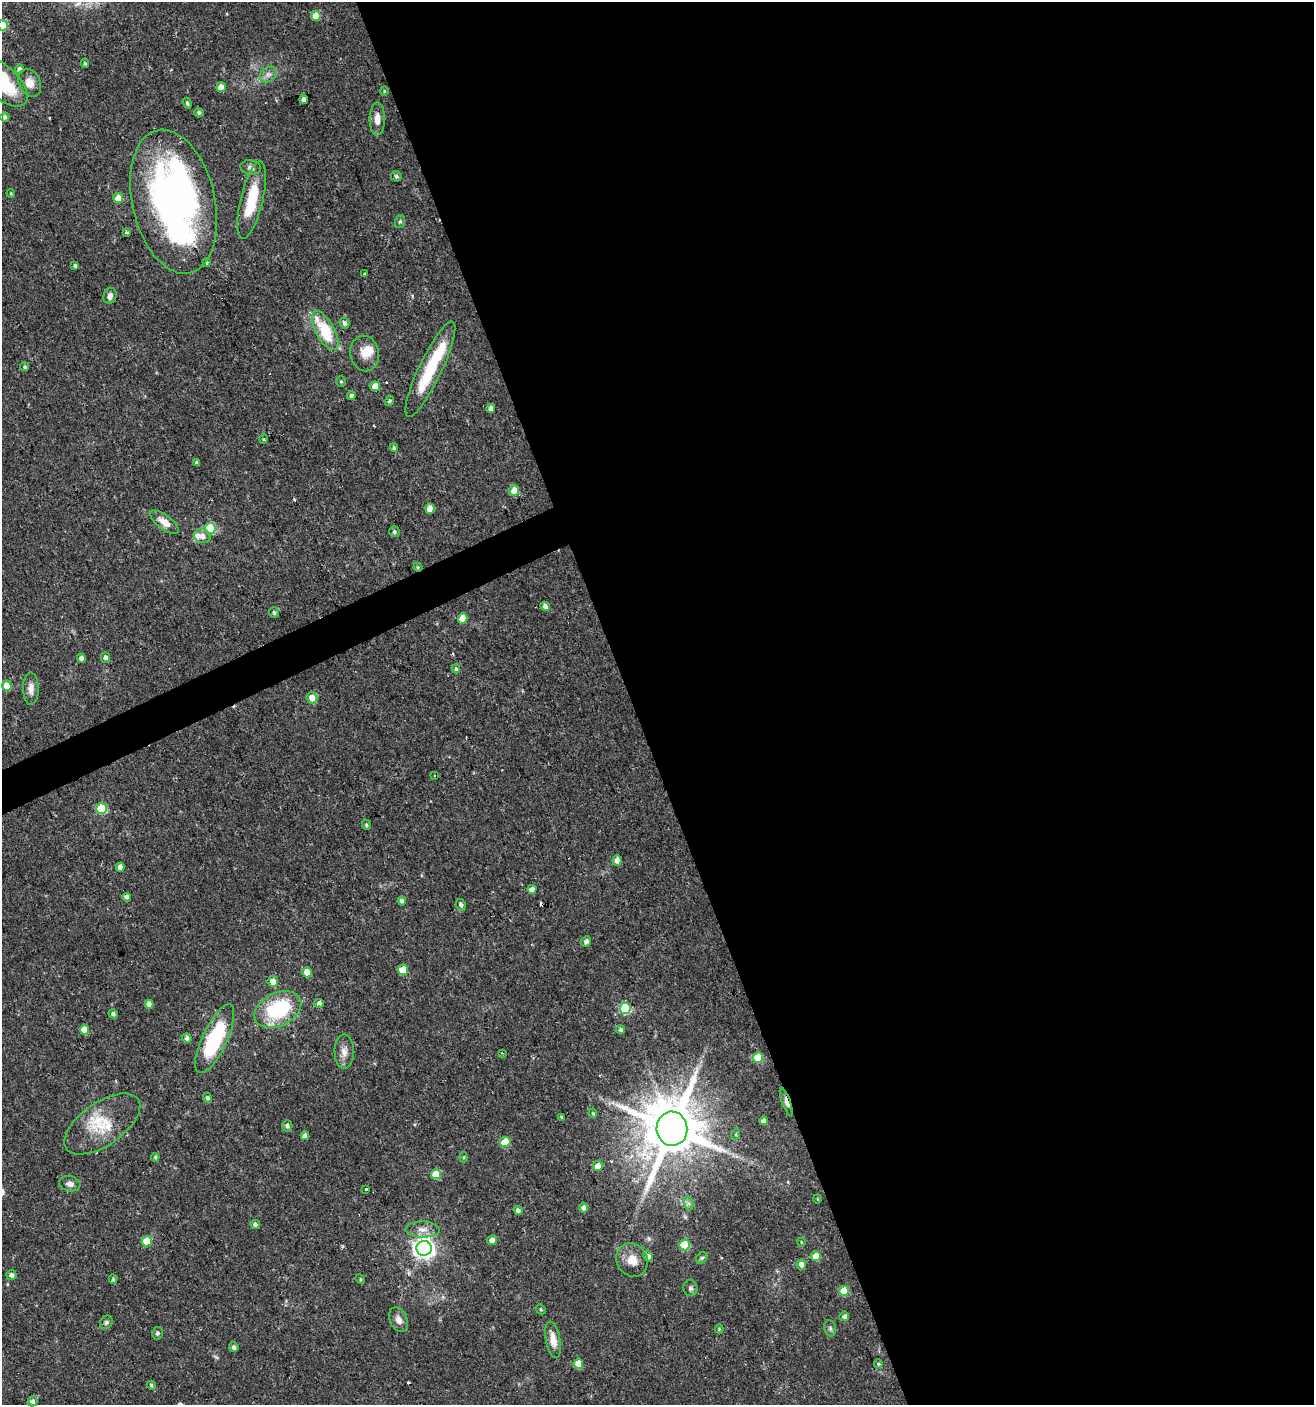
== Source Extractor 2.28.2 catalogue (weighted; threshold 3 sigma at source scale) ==
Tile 8 of 4 x 4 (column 4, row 2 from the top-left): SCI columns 4020-5331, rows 2809-4211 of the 5473 x 5615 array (HDU 1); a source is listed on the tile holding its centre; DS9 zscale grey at full resolution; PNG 1316 x 1407 px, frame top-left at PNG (2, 2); each listed source drawn as its Kron ellipse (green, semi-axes under 4 px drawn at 4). Shown black and unused: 53% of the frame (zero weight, under 2 of 3 exposures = <1% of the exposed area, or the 3 px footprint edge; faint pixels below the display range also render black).
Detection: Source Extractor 2.28.2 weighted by HDU 2 'WHT'; one run over the whole footprint, this tile lists its part. Background 0.0247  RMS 0.0041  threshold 0.0186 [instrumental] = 3 sigma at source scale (4.5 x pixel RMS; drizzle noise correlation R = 1.50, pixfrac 1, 0.0396/0.0396 arcsec/px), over >= 5 px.
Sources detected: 139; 4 inside a brighter object's white glare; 2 cosmic-ray / hot-pixel residue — neither listed nor drawn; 2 inside a brighter listed object's ellipse — not listed separately; the other 131 listed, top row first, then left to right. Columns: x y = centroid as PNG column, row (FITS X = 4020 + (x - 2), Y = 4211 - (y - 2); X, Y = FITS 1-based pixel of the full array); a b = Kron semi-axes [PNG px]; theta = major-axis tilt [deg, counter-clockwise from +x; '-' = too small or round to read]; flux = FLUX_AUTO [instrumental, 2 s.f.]
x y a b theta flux
316 16 5 5 - 5.5
3 25 5 5 - 11
85 63 4 4 - 0.61
19 69 4 4 - 1.3
268 75 9 7 39 1.9
2 82 31 16 -43 25
30 83 14 11 -65 4.2
221 87 5 4 - 4.1
384 91 4 4 - 0.47
304 99 4 4 - 2.3
187 103 5 3 - 0.76
199 113 5 4 - 0.84
5 117 5 4 - 1.2
377 119 16 7 90 3.6
251 167 10 7 -10 1.5
396 176 5 5 - 0.82
11 193 4 3 - 0.41
118 198 5 5 - 5.4
252 200 40 11 76 15
174 202 73 41 -77 160
400 222 6 5 - 0.64
127 232 3 3 - 1.4
206 262 3 3 - 1.7
75 266 4 3 - 0.69
364 273 3 3 - 0.47
110 296 8 6 70 1.9
345 323 5 5 - 1.4
325 331 21 9 -60 19
365 353 18 14 -80 5.6
25 367 4 4 - 0.76
430 369 52 11 64 23
341 381 5 4 - 0.52
375 386 5 5 - 4.7
351 396 4 4 - 1.5
389 401 5 4 - 0.9
491 408 4 4 - 1.9
264 439 5 3 - 0.37
394 448 4 4 - 0.59
197 463 4 4 - 1.2
514 490 5 5 - 5.6
430 509 5 4 - 5.9
164 522 17 7 -37 4.3
210 528 5 5 - 24
394 532 5 5 - 0.85
202 536 8 7 - 2.8
418 567 4 4 - 0.51
545 606 5 4 - 2.2
274 612 5 5 - 0.86
462 618 5 4 - 5.4
105 657 5 5 - 1.3
81 658 4 4 - 1.8
456 669 4 4 - 0.66
7 686 5 5 - 7.5
31 689 16 8 -89 2.9
312 698 6 5 - 4.1
434 775 3 2 - 0.47
102 809 5 5 - 24
366 825 5 4 - 0.59
617 860 5 4 - 2.7
120 867 4 4 - 2
532 889 4 4 - 2.9
127 897 4 4 - 1.7
402 901 4 4 - 1.4
461 905 6 4 -67 1.2
586 941 5 5 - 1.4
403 970 5 5 - 10
307 972 5 5 - 4.3
273 981 5 5 - 3.6
319 1003 5 4 - 2.3
149 1004 4 4 - 2
625 1008 5 5 - 30
278 1009 25 16 27 32
113 1014 5 4 - 1.2
84 1030 5 4 - 6.7
621 1030 4 4 - 0.83
187 1038 5 4 - 1.4
215 1039 37 12 65 33
344 1052 17 9 -90 3.3
502 1053 3 3 - 0.31
758 1057 5 5 - 12
207 1098 5 4 - 1.1
786 1102 14 4 -71 2.4
593 1113 5 4 - 0.43
562 1117 3 3 - 0.45
764 1121 4 4 - 2.4
102 1124 44 21 34 17
287 1126 6 5 - 1.2
672 1129 17 15 -83 3000
736 1134 6 4 73 0.54
305 1136 4 4 - 2.1
505 1142 5 5 - 9.4
155 1157 4 4 - 0.62
463 1157 5 3 - 0.47
598 1166 5 5 - 3.9
436 1174 5 5 - 8.1
70 1184 11 7 -11 1.9
366 1189 3 3 - 0.7
817 1199 4 3 - 0.29
688 1203 7 4 -71 1.1
583 1208 5 4 - 1.6
518 1210 5 4 - 1.4
255 1224 5 4 - 1.2
422 1230 17 8 -1 3.3
492 1240 5 4 - 2.6
147 1241 5 5 - 9.6
801 1242 4 3 - 0.29
684 1245 5 5 - 16
424 1248 7 7 - 240
648 1256 5 5 - 1.9
816 1256 5 5 - 7.9
702 1258 6 5 - 0.65
632 1260 17 15 -58 5.7
801 1265 5 4 - 2.3
11 1275 5 5 - 1.7
113 1279 4 4 - 0.54
360 1279 5 4 - 0.46
690 1288 8 7 - 1.1
844 1291 5 5 - 11
541 1309 5 4 - 0.57
844 1316 5 5 - 1.4
399 1320 13 8 -64 2.6
106 1322 7 6 - 0.91
830 1328 8 6 -75 0.91
719 1329 4 4 - 0.4
157 1333 6 5 - 0.98
553 1340 18 7 -80 4.7
234 1347 5 4 - 1.2
578 1364 5 5 - 7.4
878 1364 4 4 - 0.86
151 1385 5 4 - 0.59
32 1401 5 5 - 1.5
Overlapping masked pixels (flux is a lower limit): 2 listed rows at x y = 418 567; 786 1102
Isophote crosses this tile's border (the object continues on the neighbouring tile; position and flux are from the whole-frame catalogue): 2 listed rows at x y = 3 25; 2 82